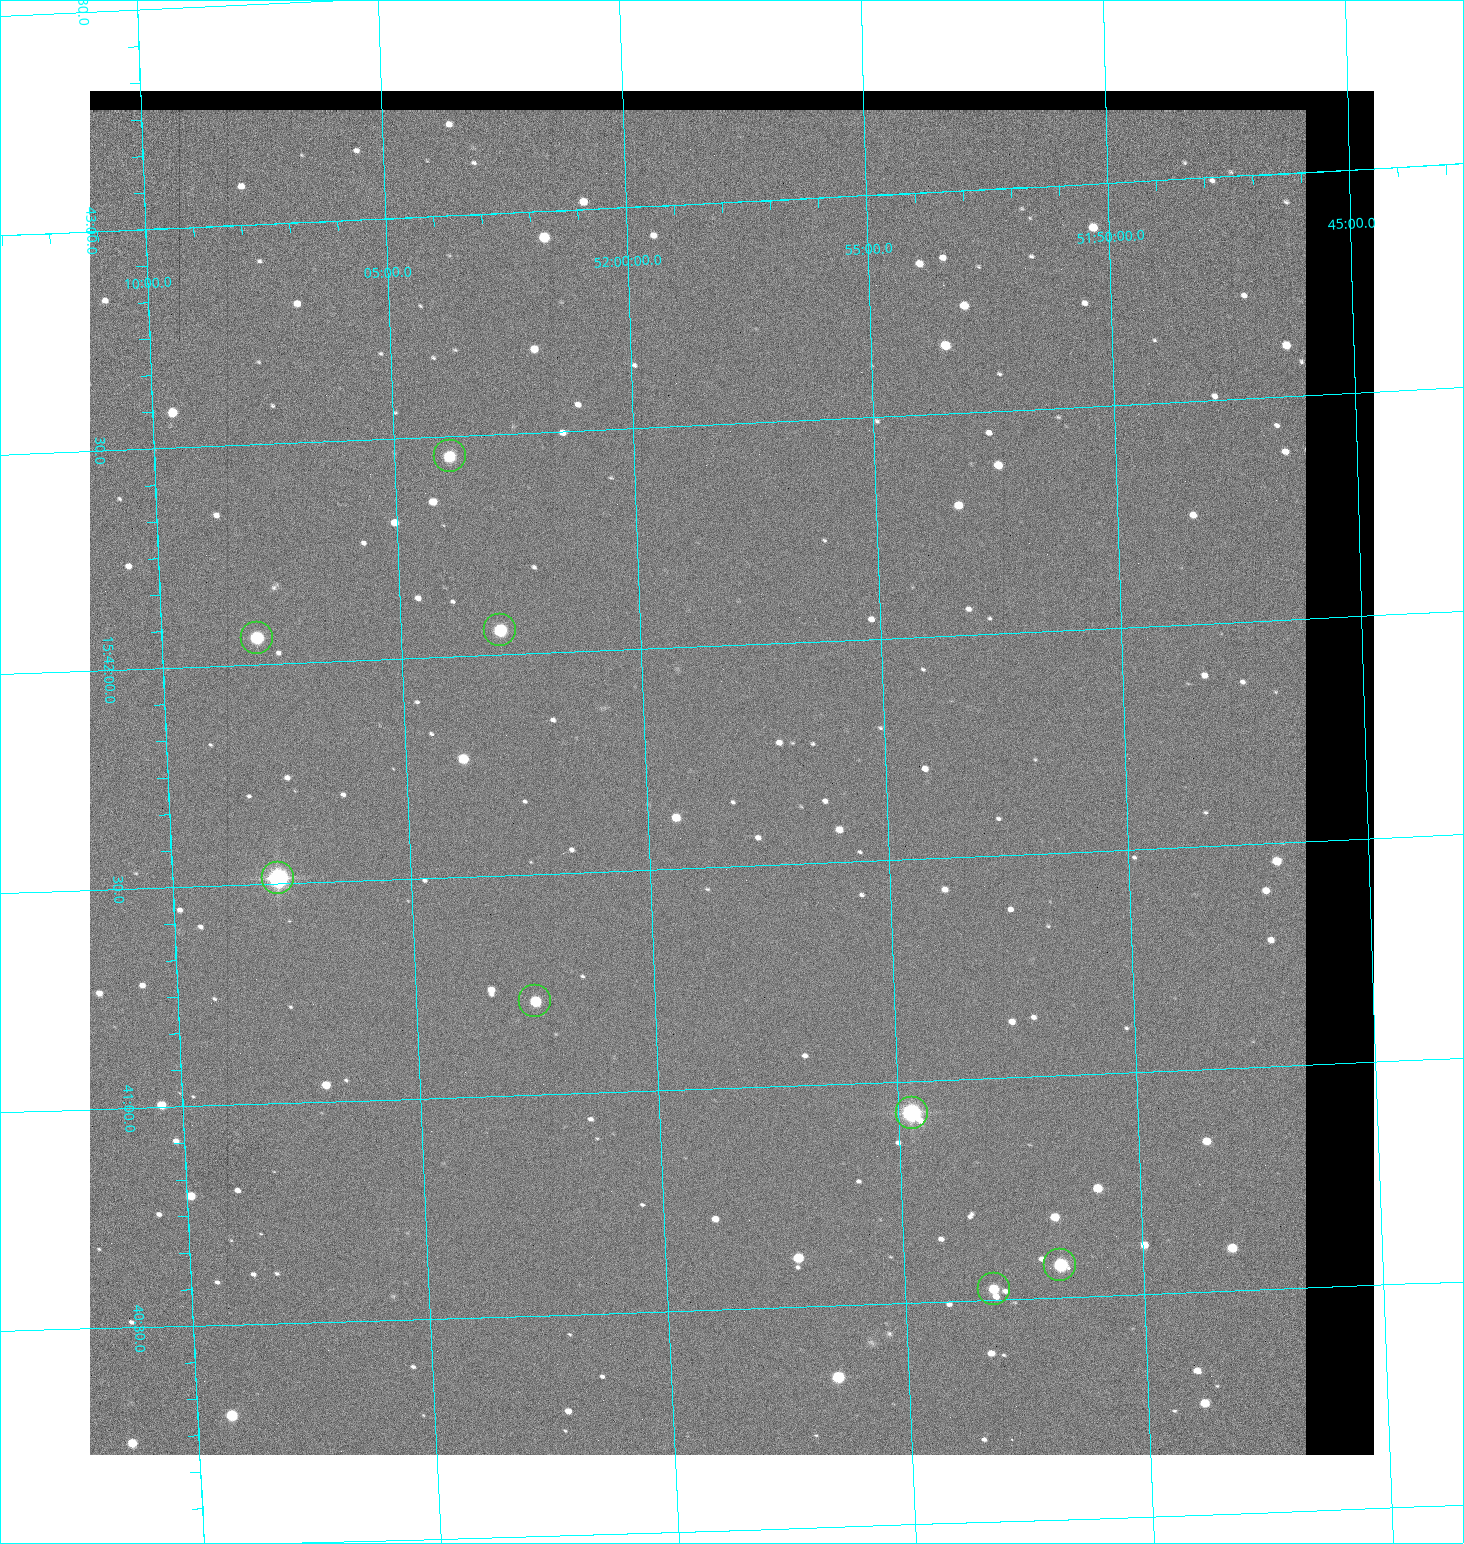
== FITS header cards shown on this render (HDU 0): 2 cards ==
NAXIS1  =                 1284 / length of data axis 1
NAXIS2  =                 1364 / length of data axis 2

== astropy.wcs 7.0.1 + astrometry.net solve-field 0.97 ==
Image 1284 x 1364 px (HDU 0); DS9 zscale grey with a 90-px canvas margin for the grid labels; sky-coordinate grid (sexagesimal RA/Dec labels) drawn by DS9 from the SOLVED WCS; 8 Tycho-2 reference stars matched to detected sources circled (green)
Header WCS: RA---TAN/DEC--TAN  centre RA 15:41:43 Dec +51:58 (235.43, +51.97 deg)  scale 1.26 arcsec/px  FOV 26.9' x 28.5'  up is +92 deg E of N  parity flipped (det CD > 0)
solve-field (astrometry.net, Tycho-2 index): VERIFIED the header's WCS against the Tycho-2 star catalogue (8 matches, 0 conflicts) and refined it, rather than solving blind
Solved WCS: RA---TAN-SIP/DEC--TAN-SIP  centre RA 15:41:43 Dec +51:58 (235.43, +51.97 deg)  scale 1.25 arcsec/px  FOV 26.8' x 28.5'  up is +92 deg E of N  parity flipped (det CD > 0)
The solver's refit moves the header's centre by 0.66 arcsec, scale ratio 0.9981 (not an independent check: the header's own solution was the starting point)
Tycho-2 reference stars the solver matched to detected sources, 8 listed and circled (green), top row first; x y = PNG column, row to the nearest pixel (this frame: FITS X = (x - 90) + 1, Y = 1364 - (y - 91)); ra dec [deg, ICRS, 3 dp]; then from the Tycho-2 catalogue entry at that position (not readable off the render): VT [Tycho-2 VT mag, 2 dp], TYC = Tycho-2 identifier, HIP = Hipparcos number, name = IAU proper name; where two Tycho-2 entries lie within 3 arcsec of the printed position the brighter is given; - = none
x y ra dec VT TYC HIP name
450 456 235.614 +52.064 11.61 3489-1132-1 - -
500 630 235.514 +52.049 11.19 3489-1407-1 - -
257 638 235.515 +52.133 11.12 3489-1380-1 - -
278 878 235.378 +52.130 9.31 3489-1322-1 76850 -
535 1001 235.303 +52.042 11.52 3489-958-1 - -
912 1113 235.232 +51.912 9.59 3489-824-1 - -
1060 1265 235.143 +51.862 10.97 3489-1016-1 - -
994 1289 235.131 +51.886 12.29 3489-908-1 - -